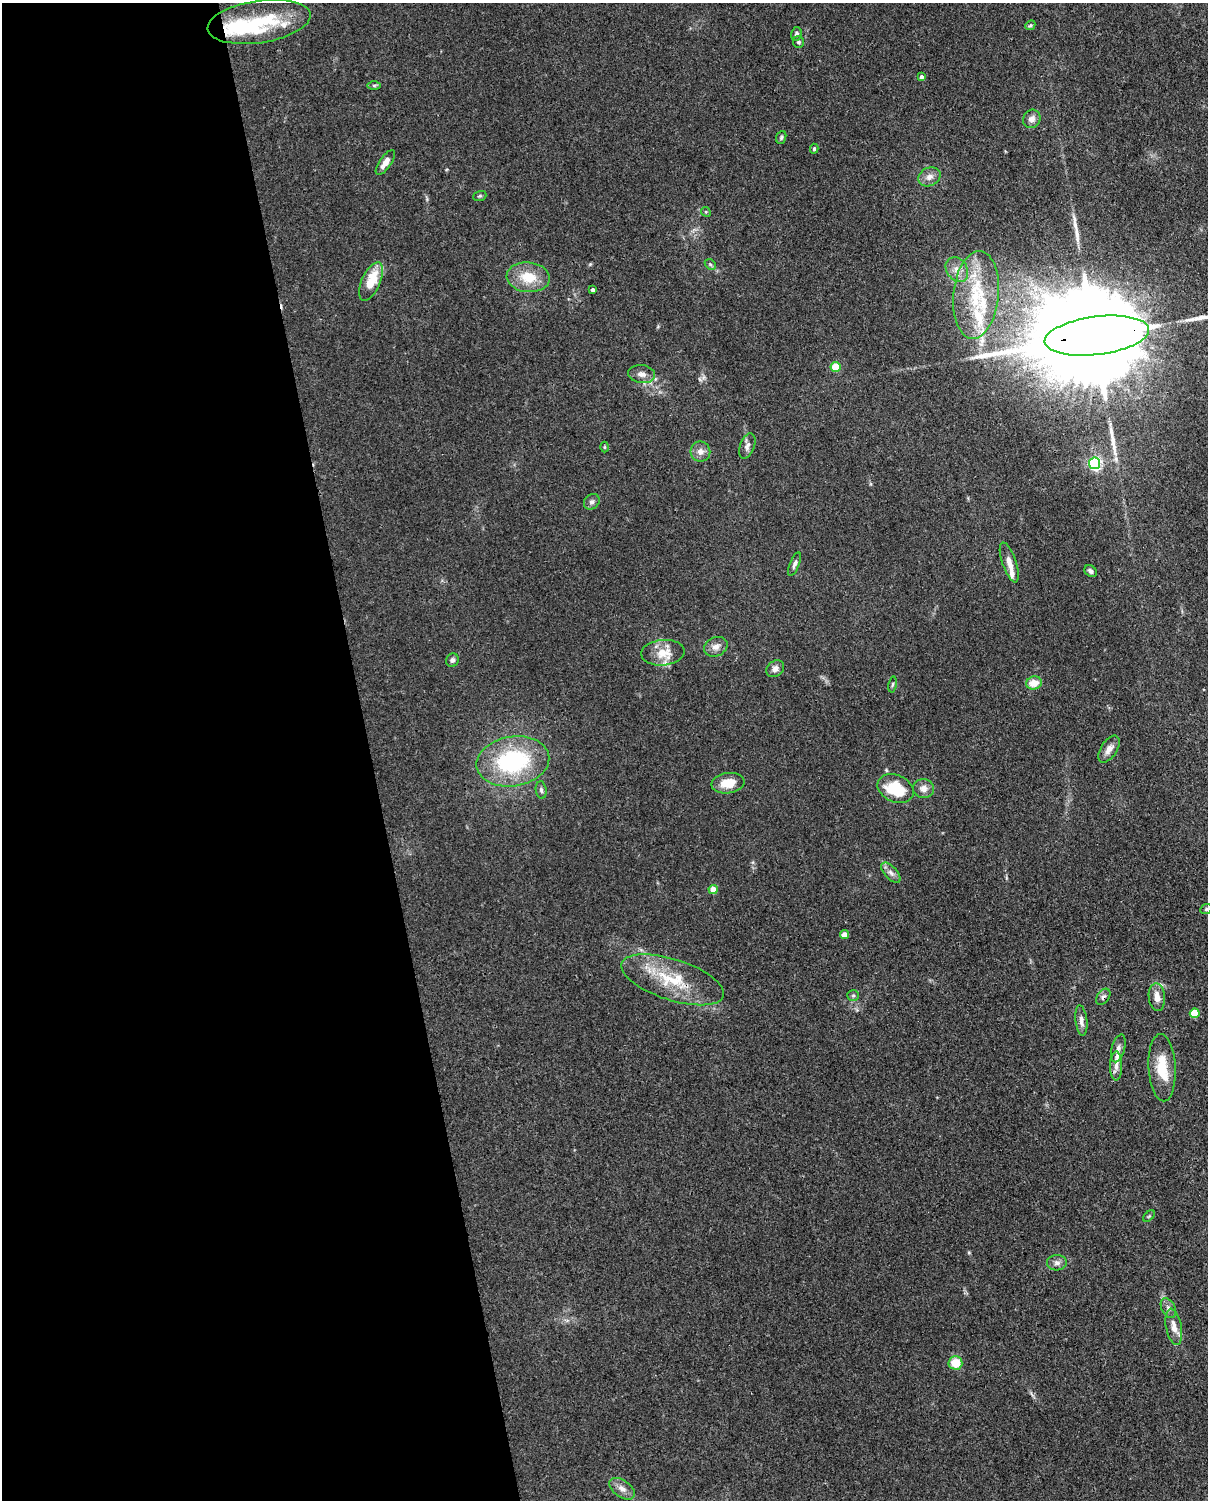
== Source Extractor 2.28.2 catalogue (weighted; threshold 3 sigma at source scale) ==
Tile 5 of 4 x 3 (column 1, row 2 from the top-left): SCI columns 92-1297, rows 1652-3149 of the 5004 x 4912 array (HDU 1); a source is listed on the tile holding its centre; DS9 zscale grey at full resolution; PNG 1210 x 1502 px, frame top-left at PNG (2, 3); each listed source drawn as its Kron ellipse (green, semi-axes under 4 px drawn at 4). Shown black and unused: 31% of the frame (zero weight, under 3 of 4 exposures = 7% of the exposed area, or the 3 px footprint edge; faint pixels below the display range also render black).
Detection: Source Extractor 2.28.2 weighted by HDU 2 'WHT'; one run over the whole footprint, this tile lists its part. Background 0.0294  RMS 0.0028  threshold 0.0124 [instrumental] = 3 sigma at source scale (4.5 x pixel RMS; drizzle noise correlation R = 1.50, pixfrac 1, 0.05/0.05 arcsec/px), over >= 5 px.
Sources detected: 72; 1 inside a brighter object's white glare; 1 cosmic-ray / hot-pixel residue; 3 long thin detections or spike segments (spike, bleed or trail) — neither listed nor drawn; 6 inside a brighter listed object's ellipse — not listed separately; the other 61 listed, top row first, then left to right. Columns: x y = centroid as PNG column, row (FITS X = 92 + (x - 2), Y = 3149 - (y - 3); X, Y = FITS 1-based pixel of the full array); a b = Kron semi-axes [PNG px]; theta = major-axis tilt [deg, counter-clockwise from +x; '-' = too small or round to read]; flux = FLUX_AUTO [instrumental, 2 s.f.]
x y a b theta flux
259 22 52 21 8 20
1030 25 5 4 - 0.45
796 34 7 5 78 0.61
798 42 6 5 - 0.57
921 77 4 4 - 1.1
374 85 6 4 0 0.43
1032 119 9 8 - 1.4
781 137 7 5 70 0.48
814 149 5 4 - 0.4
385 163 14 6 55 2.1
929 177 11 9 25 1.8
480 196 7 5 19 0.41
706 212 5 4 - 0.34
710 264 6 4 -44 0.49
957 270 13 10 -55 2.7
528 277 22 15 -6 6.9
371 281 21 9 66 7.4
593 290 4 3 - 0.83
976 295 44 22 84 18
1097 336 52 19 7 15000
836 367 5 5 - 7.9
642 374 13 9 -8 1.8
747 446 13 7 69 1.3
604 447 5 3 - 0.28
700 452 10 10 - 1.8
1094 463 6 6 - 48
592 502 8 7 - 0.91
1009 562 21 7 -71 2.6
795 564 12 5 68 0.91
1091 571 7 5 -41 0.73
716 647 12 9 24 1.8
663 653 22 13 5 5.1
452 660 7 6 - 0.69
775 669 9 7 39 1.5
1034 683 8 6 13 3.7
892 684 8 4 80 0.46
1109 749 15 8 58 2.1
513 761 36 25 9 31
728 783 16 10 8 4.9
923 788 10 9 - 1.9
896 789 19 13 -24 11
541 790 9 5 -82 0.74
891 873 12 6 -47 1.3
713 889 4 4 - 4.3
1206 909 6 4 24 0.43
844 934 4 4 - 2.2
672 980 54 20 -18 15
853 995 6 5 - 0.51
1103 997 9 6 55 0.76
1157 997 14 8 -84 2.5
1195 1013 5 5 - 9.1
1081 1021 15 6 -83 1.5
1118 1048 14 6 74 1.5
1116 1066 14 6 89 1.9
1162 1068 34 13 -87 7.9
1149 1216 7 4 44 0.39
1057 1263 10 7 4 1.2
1168 1308 11 6 -62 1.1
1174 1327 18 7 -79 2.4
955 1363 7 7 - 5.2
622 1489 14 8 -36 1.9
Overlapping masked pixels (flux is a lower limit): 3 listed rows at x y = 1097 336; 672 980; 1103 997
Isophote crosses this tile's border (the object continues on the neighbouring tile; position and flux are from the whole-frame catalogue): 1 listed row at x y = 1206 909